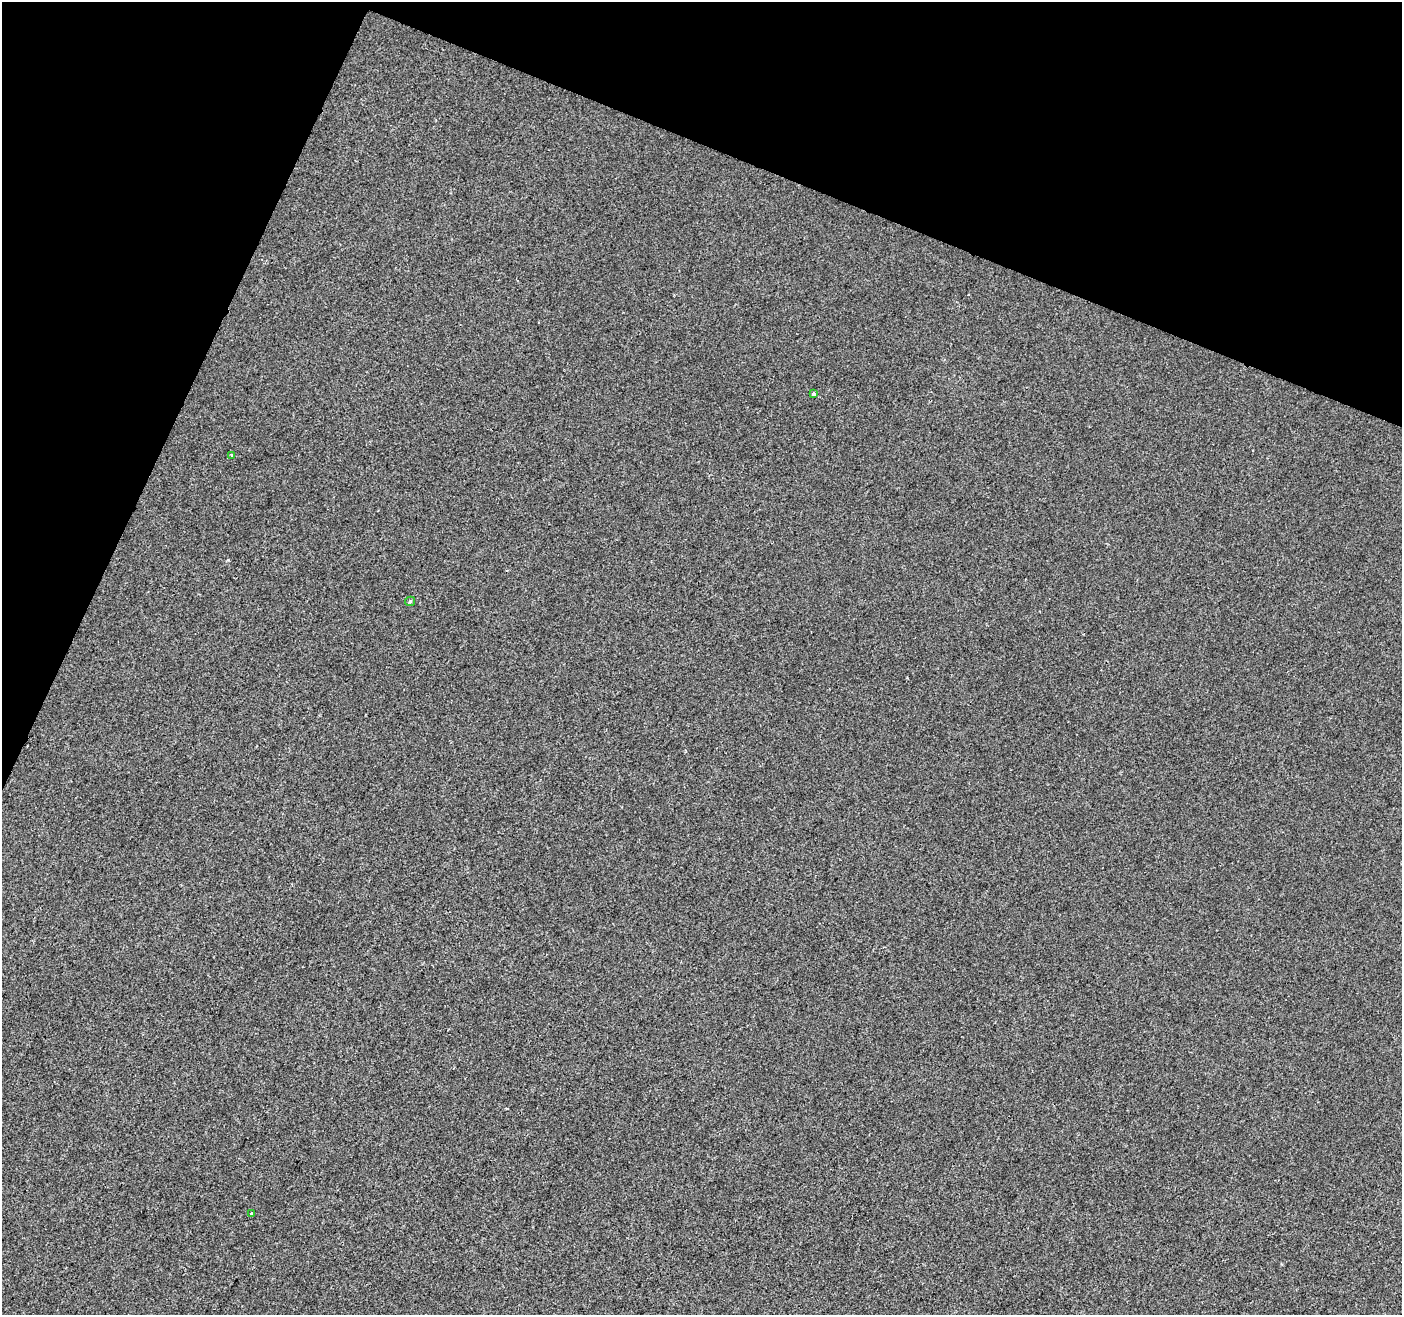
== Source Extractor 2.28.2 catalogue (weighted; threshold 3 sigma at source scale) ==
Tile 2 of 4 x 4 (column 2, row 1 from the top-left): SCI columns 1408-2807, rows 4213-5525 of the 5607 x 5732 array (HDU 1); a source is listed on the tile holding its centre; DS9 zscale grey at full resolution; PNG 1404 x 1317 px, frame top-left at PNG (2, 2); each listed source drawn as its Kron ellipse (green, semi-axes under 4 px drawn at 4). Shown black and unused: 20% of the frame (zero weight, under 2 of 3 exposures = <1% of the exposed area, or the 3 px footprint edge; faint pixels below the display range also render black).
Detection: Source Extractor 2.28.2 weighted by HDU 2 'WHT'; one run over the whole footprint, this tile lists its part. Background -8.81e-04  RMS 0.0042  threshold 0.0189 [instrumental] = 3 sigma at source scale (4.5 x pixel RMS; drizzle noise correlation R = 1.50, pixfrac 1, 0.0396/0.0396 arcsec/px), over >= 5 px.
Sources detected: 5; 1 cosmic-ray / hot-pixel residue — neither listed nor drawn; the other 4 listed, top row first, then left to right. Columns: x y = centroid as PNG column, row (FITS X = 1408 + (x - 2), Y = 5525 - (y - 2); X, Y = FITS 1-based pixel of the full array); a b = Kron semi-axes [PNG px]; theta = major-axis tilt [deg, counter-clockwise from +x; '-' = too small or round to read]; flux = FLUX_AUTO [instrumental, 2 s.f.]
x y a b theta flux
814 394 4 4 - 2.7
231 455 4 3 - 0.38
410 601 5 4 - 0.53
251 1214 3 3 - 3